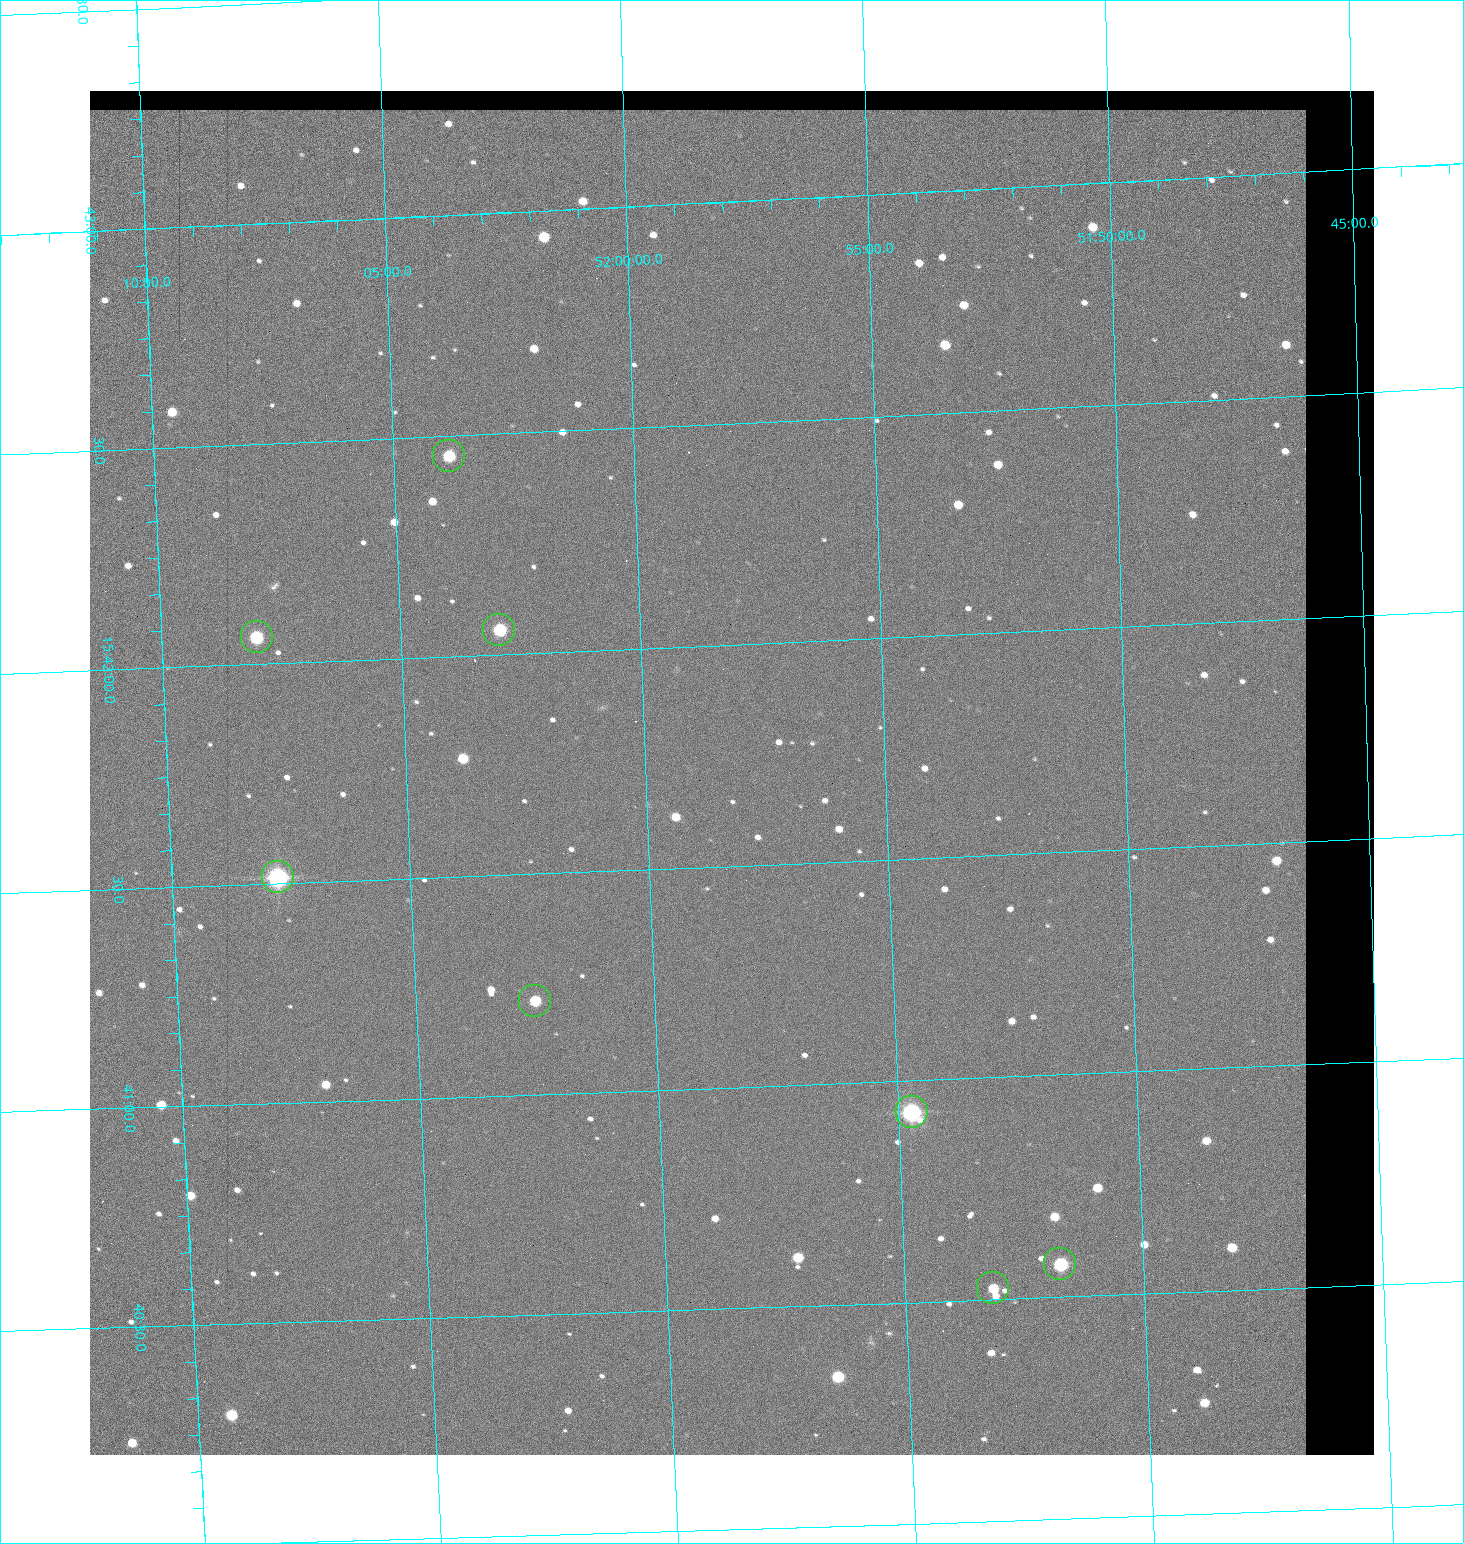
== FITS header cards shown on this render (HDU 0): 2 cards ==
NAXIS1  =                 1284 / length of data axis 1
NAXIS2  =                 1364 / length of data axis 2

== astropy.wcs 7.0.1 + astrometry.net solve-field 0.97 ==
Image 1284 x 1364 px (HDU 0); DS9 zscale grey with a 90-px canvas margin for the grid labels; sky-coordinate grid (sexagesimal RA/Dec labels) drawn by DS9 from the SOLVED WCS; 8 Tycho-2 reference stars matched to detected sources circled (green)
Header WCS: RA---TAN/DEC--TAN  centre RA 15:41:43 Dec +51:58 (235.43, +51.97 deg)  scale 1.26 arcsec/px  FOV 26.9' x 28.5'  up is +92 deg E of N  parity flipped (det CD > 0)
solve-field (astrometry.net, Tycho-2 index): VERIFIED the header's WCS against the Tycho-2 star catalogue (8 matches, 0 conflicts) and refined it, rather than solving blind
Solved WCS: RA---TAN-SIP/DEC--TAN-SIP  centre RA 15:41:43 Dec +51:58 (235.43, +51.97 deg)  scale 1.25 arcsec/px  FOV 26.8' x 28.5'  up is +92 deg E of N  parity flipped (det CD > 0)
The solver's refit moves the header's centre by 0.47 arcsec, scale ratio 0.9969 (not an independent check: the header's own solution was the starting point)
Tycho-2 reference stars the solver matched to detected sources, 8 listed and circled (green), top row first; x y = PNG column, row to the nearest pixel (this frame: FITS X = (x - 90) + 1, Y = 1364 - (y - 91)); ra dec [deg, ICRS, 3 dp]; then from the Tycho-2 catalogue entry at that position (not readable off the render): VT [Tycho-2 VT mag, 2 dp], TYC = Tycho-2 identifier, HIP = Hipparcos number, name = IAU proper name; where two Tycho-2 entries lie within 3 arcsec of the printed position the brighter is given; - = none
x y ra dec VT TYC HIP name
449 456 235.614 +52.064 11.61 3489-1132-1 - -
499 630 235.514 +52.049 11.19 3489-1407-1 - -
257 637 235.515 +52.133 11.12 3489-1380-1 - -
278 877 235.378 +52.130 9.31 3489-1322-1 76850 -
535 1001 235.303 +52.042 11.52 3489-958-1 - -
912 1112 235.232 +51.912 9.59 3489-824-1 - -
1060 1264 235.143 +51.862 10.97 3489-1016-1 - -
993 1288 235.131 +51.886 12.29 3489-908-1 - -